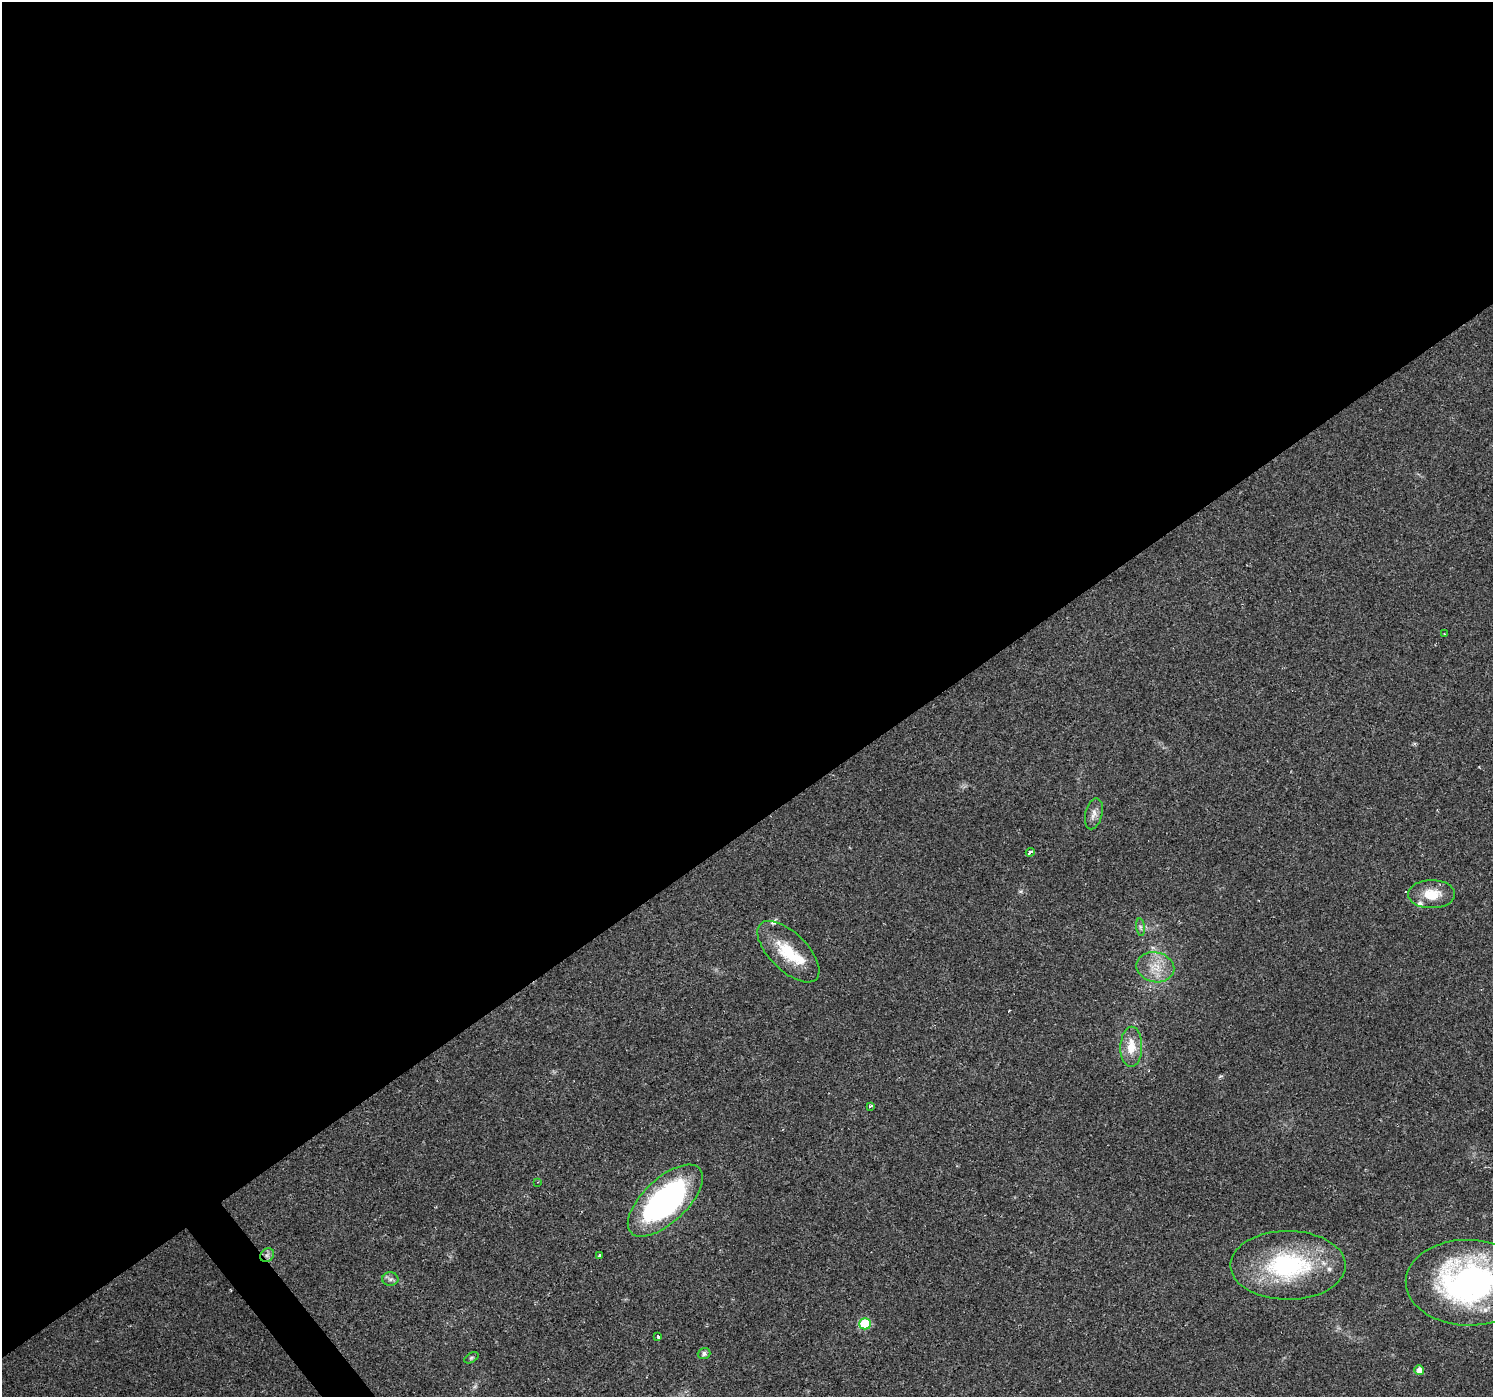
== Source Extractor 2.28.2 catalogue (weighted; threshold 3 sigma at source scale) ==
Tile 2 of 4 x 4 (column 2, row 1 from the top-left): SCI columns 1492-2982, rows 4378-5772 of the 5963 x 5900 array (HDU 1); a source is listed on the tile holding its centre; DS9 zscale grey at full resolution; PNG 1495 x 1399 px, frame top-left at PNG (2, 2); each listed source drawn as its Kron ellipse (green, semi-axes under 4 px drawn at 4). Shown black and unused: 60% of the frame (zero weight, under 2 of 3 exposures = <1% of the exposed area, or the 3 px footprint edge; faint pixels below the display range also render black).
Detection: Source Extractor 2.28.2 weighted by HDU 2 'WHT'; one run over the whole footprint, this tile lists its part. Background 0.0515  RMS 0.0052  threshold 0.0236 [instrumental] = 3 sigma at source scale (4.5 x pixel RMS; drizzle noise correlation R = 1.50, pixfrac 1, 0.0396/0.0396 arcsec/px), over >= 5 px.
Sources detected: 27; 2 cosmic-ray / hot-pixel residue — neither listed nor drawn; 4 inside a brighter listed object's ellipse — not listed separately; the other 21 listed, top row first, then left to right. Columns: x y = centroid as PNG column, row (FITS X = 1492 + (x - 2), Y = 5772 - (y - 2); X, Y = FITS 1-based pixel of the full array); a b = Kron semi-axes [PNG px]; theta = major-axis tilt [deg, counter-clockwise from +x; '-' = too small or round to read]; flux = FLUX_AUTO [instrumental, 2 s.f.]
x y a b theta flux
1444 634 2 2 - 0.35
1094 814 16 8 76 3.4
1030 852 4 3 - 3.5
1432 894 23 14 0 11
1141 927 9 4 -81 1.2
788 952 39 19 -45 20
1155 967 19 15 -12 9.7
1131 1047 20 11 89 9.4
870 1106 3 3 - 0.85
538 1182 3 2 - 0.32
665 1201 47 22 43 130
267 1255 7 6 - 1.9
599 1255 3 3 - 1.3
1288 1265 57 34 0 67
390 1279 8 6 0 1.7
1468 1283 62 43 -1 140
865 1324 6 5 - 29
658 1336 3 3 - 13
704 1353 6 5 - 1.4
471 1358 8 4 31 0.93
1419 1370 5 5 - 4.1
Overlapping masked pixels (flux is a lower limit): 1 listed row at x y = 267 1255
Isophote crosses this tile's border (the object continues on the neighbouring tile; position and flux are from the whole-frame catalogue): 1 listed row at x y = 1468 1283